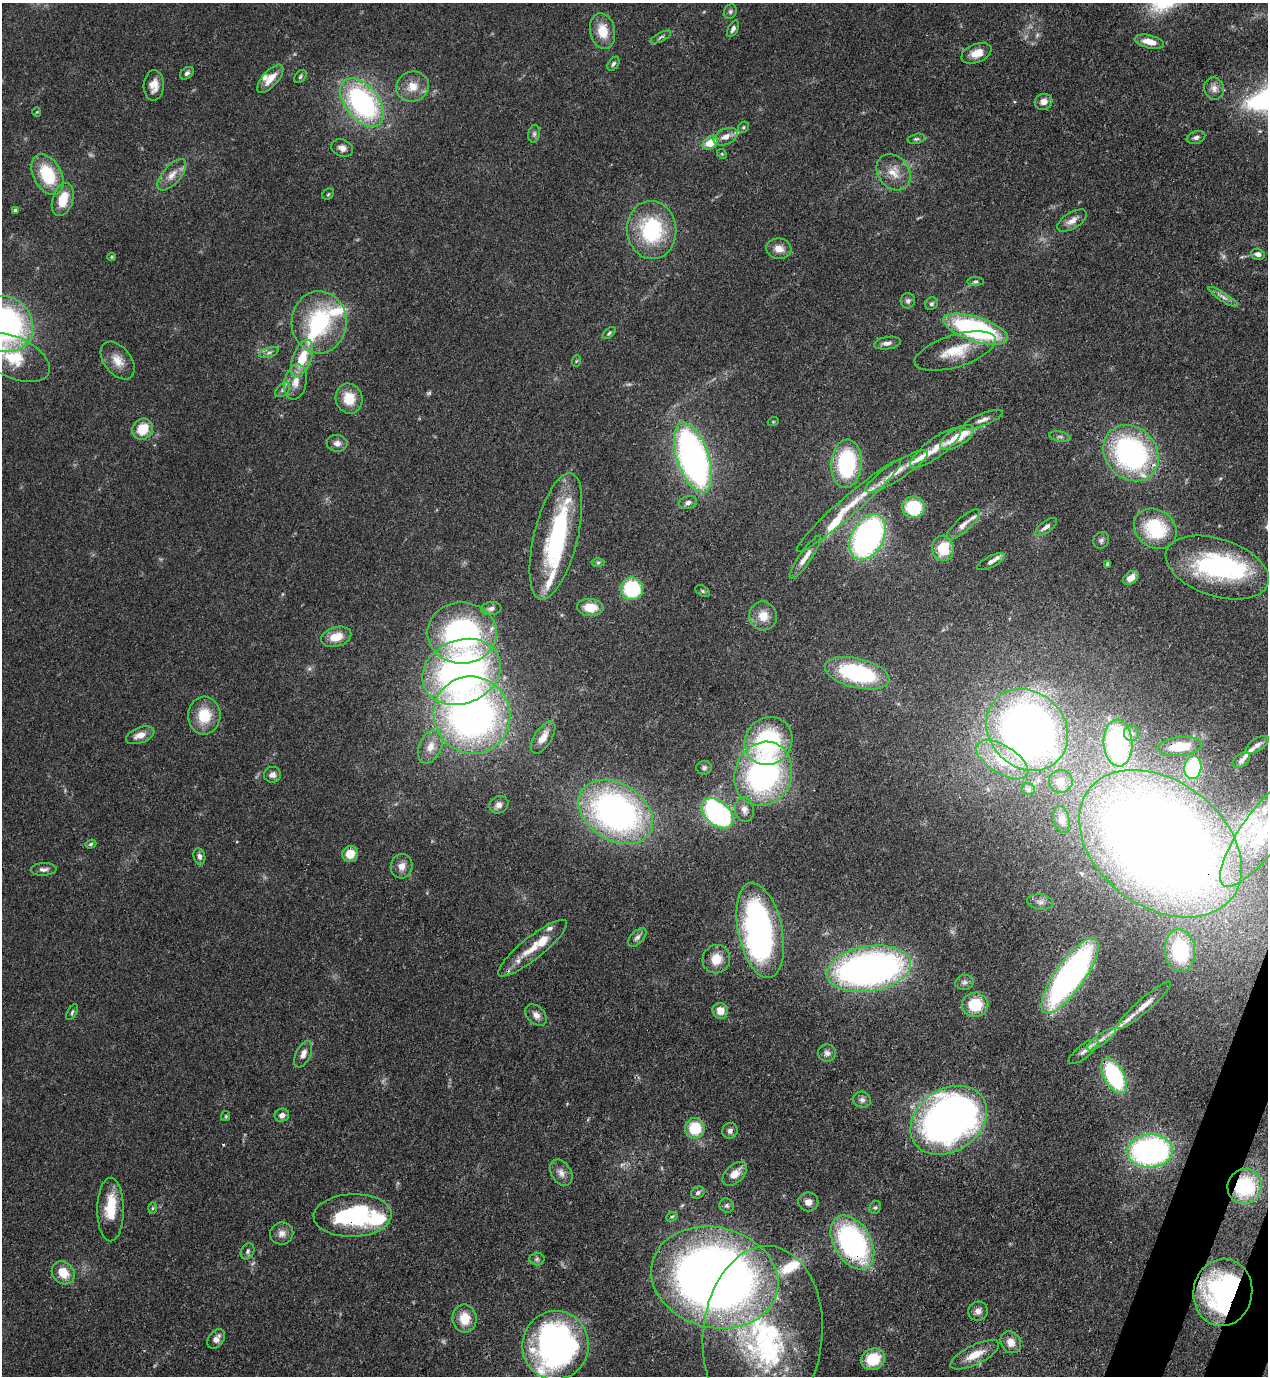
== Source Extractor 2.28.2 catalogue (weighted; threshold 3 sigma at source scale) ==
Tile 6 of 4 x 4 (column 2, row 2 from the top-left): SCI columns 1619-2884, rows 2791-4164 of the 5638 x 5579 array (HDU 1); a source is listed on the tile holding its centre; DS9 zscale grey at full resolution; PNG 1270 x 1378 px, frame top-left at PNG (2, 3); each listed source drawn as its Kron ellipse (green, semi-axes under 4 px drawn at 4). Shown black and unused: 2% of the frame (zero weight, under 3 of 4 exposures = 7% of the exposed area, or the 3 px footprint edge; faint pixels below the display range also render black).
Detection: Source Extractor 2.28.2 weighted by HDU 2 'WHT'; one run over the whole footprint, this tile lists its part. Background 0.0662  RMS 0.0035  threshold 0.0158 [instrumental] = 3 sigma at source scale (4.5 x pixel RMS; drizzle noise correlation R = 1.50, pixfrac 1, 0.05/0.05 arcsec/px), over >= 5 px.
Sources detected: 209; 7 too faint to see at this stretch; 8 inside a brighter object's white glare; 3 long thin detections or spike segments (spike, bleed or trail) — neither listed nor drawn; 19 inside a brighter listed object's ellipse — not listed separately; the other 172 listed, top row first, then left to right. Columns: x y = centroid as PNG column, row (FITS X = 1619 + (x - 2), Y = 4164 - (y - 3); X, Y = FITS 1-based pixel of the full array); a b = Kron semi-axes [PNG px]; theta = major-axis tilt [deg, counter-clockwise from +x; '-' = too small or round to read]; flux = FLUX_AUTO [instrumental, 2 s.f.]
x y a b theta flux
730 12 7 6 - 0.9
733 29 9 5 62 1.1
603 31 18 12 -78 7.2
661 37 11 4 27 0.9
1149 42 15 6 -13 4.6
976 53 16 9 22 4.9
613 64 8 5 57 0.78
187 73 8 5 38 0.97
300 76 7 5 52 0.71
270 79 17 7 48 4.8
154 85 15 10 88 3.9
412 86 17 15 18 5.6
1214 88 11 10 - 2.3
1043 102 9 8 - 2.5
362 103 28 16 -51 65
37 112 4 4 - 0.38
743 127 6 5 - 0.6
534 134 9 5 81 0.91
726 137 13 7 25 3.3
1196 138 9 6 17 1.2
916 139 9 5 12 0.82
710 143 8 6 30 6.7
342 148 11 8 -21 2.1
722 154 5 4 - 0.43
894 172 19 15 -53 6
48 175 22 14 -61 17
172 175 19 9 49 3.6
328 194 6 5 - 0.5
63 200 17 10 71 8.2
16 210 4 4 - 1.2
1072 221 17 8 30 2.7
652 230 29 24 -84 30
779 249 12 10 -9 3.4
1258 254 7 5 -18 1.8
112 257 4 4 - 0.38
976 281 8 4 1 0.73
1223 297 17 4 -32 1.7
908 301 7 7 - 1
932 304 7 6 - 0.79
319 322 31 27 89 33
5 324 30 26 -41 100
976 329 33 12 -18 65
609 333 8 4 40 0.67
887 343 13 6 9 1.6
955 351 42 16 17 12
269 353 10 5 18 1.1
14 358 38 20 -25 16
302 358 20 9 69 9.8
118 361 21 13 -52 5
576 361 6 3 71 0.39
295 382 18 11 78 4.4
283 390 9 5 46 0.97
349 398 15 13 -77 7.2
983 420 21 6 21 2.4
773 422 5 3 - 0.29
142 429 11 10 - 8.1
957 437 19 8 32 8.8
1060 437 11 5 -11 0.97
337 443 10 8 -5 2
936 448 31 9 37 5.6
1131 453 30 25 -48 75
693 458 36 16 -71 150
847 464 24 15 87 34
897 471 37 8 33 6.6
688 503 9 6 14 1.4
849 506 68 9 41 11
913 507 11 11 - 17
963 524 21 7 42 2.8
1046 527 13 5 36 1.8
1155 529 22 19 -36 22
556 536 65 22 76 48
868 537 25 16 62 110
1101 540 9 7 61 1
943 548 13 11 -78 13
805 557 26 6 56 3.5
991 562 15 5 27 1.8
598 563 6 4 1 0.58
1107 564 4 3 - 0.68
1217 568 53 28 -18 48
1131 578 8 6 37 3
632 589 11 11 - 24
703 591 8 5 -27 0.59
590 607 13 8 -3 6.8
491 609 10 6 5 1.5
763 616 14 13 - 5
462 633 34 30 0 76
336 637 15 9 16 5.7
462 672 40 31 23 140
857 673 33 14 -14 41
204 715 19 16 85 11
472 715 39 38 - 170
1027 730 44 38 -45 250
1131 733 8 7 - 1.5
140 735 15 8 21 3.5
543 737 18 8 58 3.8
768 741 25 23 47 42
1118 743 23 14 -86 54
1257 745 13 6 33 1.8
1180 746 22 9 6 8.2
430 747 18 11 65 4.8
1002 760 29 14 -32 13
1241 760 10 6 37 1.5
704 768 8 7 - 0.98
1193 768 11 8 80 29
763 774 33 28 67 84
272 775 8 8 - 1.7
1061 781 12 11 - 3.4
1028 789 6 6 - 0.97
499 805 10 8 25 1.9
744 809 12 9 -78 2.3
616 812 40 28 -32 130
717 813 18 12 -43 66
1061 819 13 8 -77 1.9
1263 831 67 20 54 32
91 844 6 4 19 0.56
1160 844 90 63 -37 590
350 854 8 7 - 6
199 856 8 5 -75 1.4
402 866 12 11 - 2.9
44 869 13 6 2 1.5
1040 902 13 7 -9 2
760 930 48 22 -78 95
637 937 11 6 45 1.3
533 948 43 11 39 9
1180 951 21 15 -85 23
716 959 14 13 - 5.8
869 969 42 22 9 160
1070 976 45 14 55 130
964 982 9 7 10 1.3
975 1005 13 12 - 12
1144 1005 35 6 41 4.5
720 1011 8 7 - 4
72 1012 9 4 59 0.66
536 1015 12 8 -44 2.2
1101 1039 17 5 36 2.7
1083 1052 18 6 39 2.4
827 1053 9 8 - 1.4
303 1054 14 7 65 2.4
1114 1076 19 10 -62 37
862 1100 9 8 - 1.3
282 1115 7 6 - 1.8
226 1116 5 4 - 0.4
949 1120 41 31 34 170
695 1128 10 10 - 12
730 1131 8 7 - 1.4
1150 1151 23 16 3 100
561 1173 14 9 -57 2.5
735 1174 15 8 43 3.8
1245 1186 18 17 - 25
698 1193 7 5 35 0.99
808 1202 10 9 - 2.2
727 1206 7 6 - 0.92
875 1207 7 5 66 0.65
152 1208 6 4 88 0.51
111 1210 32 13 90 10
353 1215 39 21 2 35
672 1217 6 4 22 0.54
282 1233 11 11 - 2.5
852 1242 29 18 -59 71
248 1251 8 6 61 1.1
537 1259 7 6 - 0.93
63 1273 12 10 -44 6.3
715 1278 64 50 -14 350
1223 1292 34 29 80 75
978 1311 10 9 - 2.1
465 1318 14 12 -80 7.4
763 1335 89 59 85 80
216 1339 11 7 52 2.3
1011 1342 11 9 -54 3.4
555 1345 34 33 - 130
975 1355 27 9 26 6.4
873 1359 12 10 21 11
Overlapping masked pixels (flux is a lower limit): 9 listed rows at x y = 1180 746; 1160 844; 1114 1076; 1245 1186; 353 1215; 852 1242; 715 1278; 1223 1292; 763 1335
Isophote crosses this tile's border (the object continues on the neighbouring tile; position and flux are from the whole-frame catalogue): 3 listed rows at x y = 5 324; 14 358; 1263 831